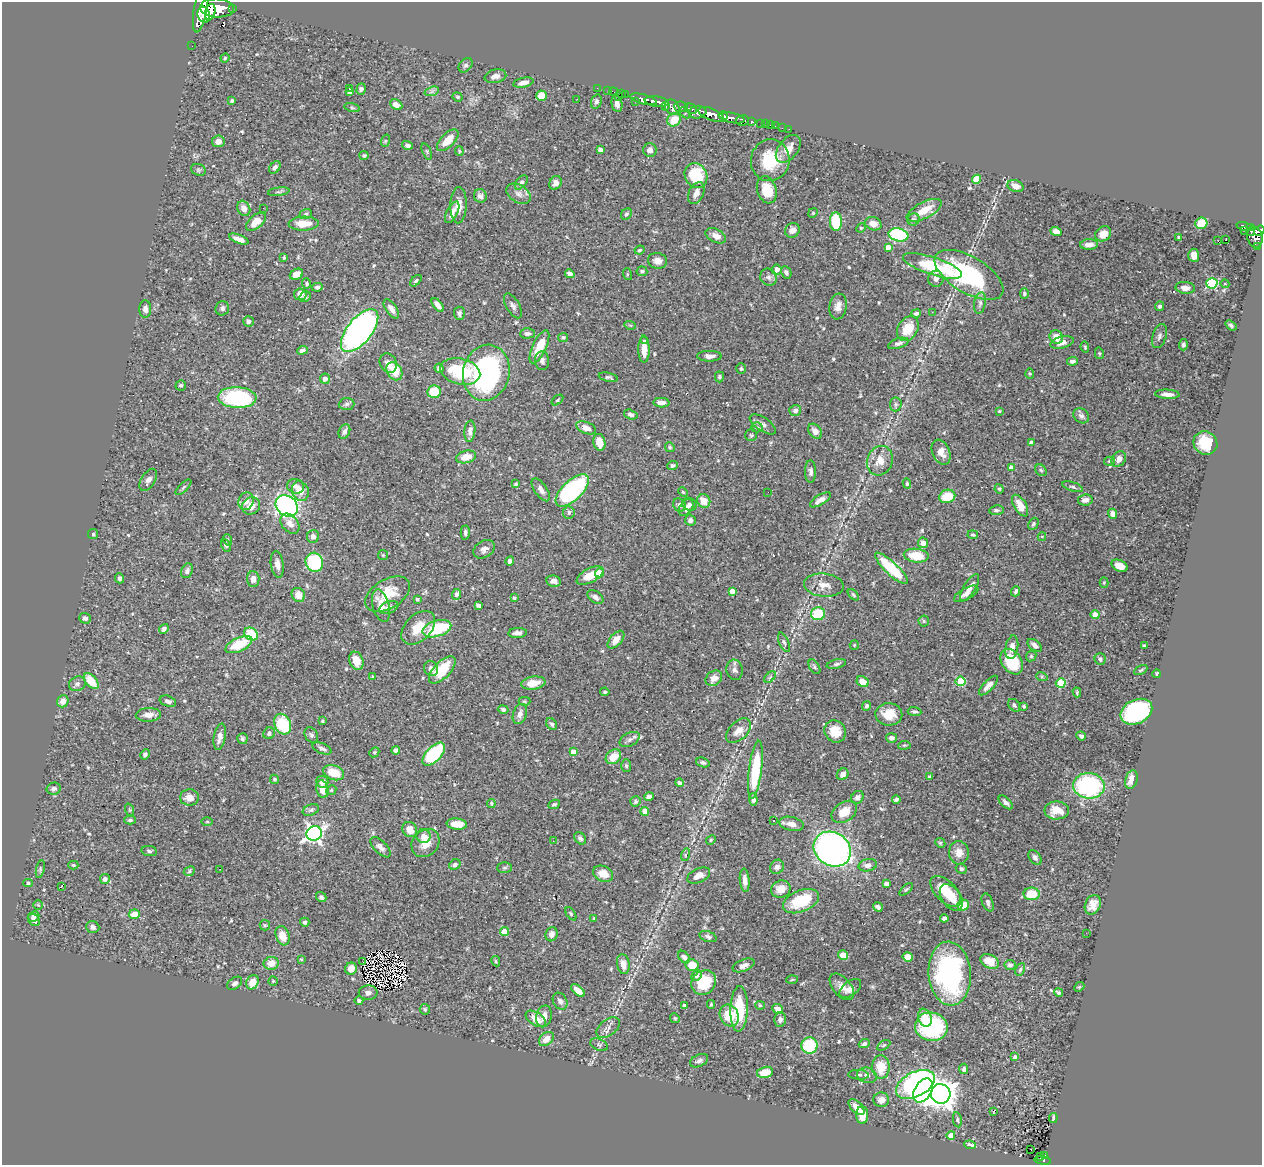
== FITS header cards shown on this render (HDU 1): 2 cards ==
NAXIS1  =                 1260
NAXIS2  =                 1163

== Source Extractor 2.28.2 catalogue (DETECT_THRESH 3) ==
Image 1260 x 1163 px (HDU 1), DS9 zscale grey, 1 PNG px = 1 image px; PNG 1264 x 1167 px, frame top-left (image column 1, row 1163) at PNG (2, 2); each listed source drawn as its Kron ellipse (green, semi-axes under 4 px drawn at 4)
Background 0.666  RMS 0.019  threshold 0.057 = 3 sigma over >= 5 px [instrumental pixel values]
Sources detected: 566; of the 566, the 500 brightest by FLUX_AUTO listed and drawn (66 fainter detections omitted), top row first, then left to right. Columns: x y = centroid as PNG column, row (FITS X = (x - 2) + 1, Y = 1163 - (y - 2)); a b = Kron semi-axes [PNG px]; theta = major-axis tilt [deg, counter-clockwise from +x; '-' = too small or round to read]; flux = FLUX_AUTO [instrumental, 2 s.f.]
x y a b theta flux
217 8 17 9 -4 3400
232 8 3 3 - 69
201 9 24 6 80 3000
210 12 8 5 74 1200
204 15 8 6 -73 940
192 46 2 2 - 8.1
225 58 4 4 - 1.4
466 65 8 6 49 3.2
495 76 11 6 11 5.7
523 83 10 5 12 6.7
349 88 3 3 - 1.5
597 88 2 2 - 11
361 89 6 4 72 2.7
608 90 2 2 - 8.6
432 91 7 4 19 3.4
350 92 4 4 - 3.1
613 92 4 2 - 16
622 93 3 3 - 24
625 94 3 3 - 21
541 96 5 5 - 19
457 97 5 4 - 1.6
618 97 3 2 - 54
577 99 3 2 - 1.4
643 99 14 5 -15 1100
232 101 4 4 - 1.8
596 101 7 5 72 3.6
635 101 2 2 - 10
657 102 12 5 -9 1100
617 104 8 5 -79 7.3
396 105 6 4 -28 8.7
666 106 4 3 - 190
672 107 8 6 -51 550
681 107 7 5 -7 570
352 108 8 3 -13 1.6
691 109 6 5 - 320
698 112 9 6 7 780
685 113 6 3 -43 200
711 114 13 6 -22 1700
723 116 5 3 - 340
732 118 13 5 -10 920
674 120 7 6 - 23
743 121 6 5 - 210
751 121 3 3 - 160
761 123 3 3 - 37
766 124 3 2 - 14
770 125 2 2 - 8.2
775 126 2 2 - 4.1
782 128 2 2 - 6.4
789 129 2 2 - 4
448 140 13 7 44 20
218 141 6 6 - 7.9
385 141 6 4 71 1.6
407 145 5 4 - 3.8
788 149 16 9 52 15
600 150 4 4 - 4
650 150 7 6 - 6.2
427 151 9 3 -69 1.7
459 151 5 4 - 1.5
364 155 4 4 - 2.1
770 160 21 19 78 48
275 167 7 5 54 4.2
198 170 7 5 -21 2.5
696 175 13 11 -61 61
977 179 4 4 - 36
521 182 8 5 50 3.2
555 183 7 6 - 6.7
1016 186 8 5 -19 9.5
767 190 14 9 -72 30
279 192 11 3 8 2.8
696 193 11 7 64 8.1
519 194 13 8 -32 7.7
480 196 7 6 - 4.9
459 205 18 8 88 13
244 208 8 6 -61 9.1
263 208 2 2 - 15
924 210 19 8 27 23
452 212 12 5 63 9.2
813 213 5 4 - 1.6
306 214 6 5 - 2.1
626 214 6 5 - 2.1
913 219 6 6 - 3.6
256 222 12 6 41 20
836 222 9 6 -87 52
1201 223 6 5 - 28
304 224 15 7 2 21
873 224 8 6 -17 10
1245 226 8 3 -12 160
861 228 5 4 - 1.4
1251 228 4 3 - 160
792 230 8 7 - 7.6
1245 231 2 2 - 7
1259 231 6 4 36 330
1056 232 5 4 - 7.7
1251 232 4 3 - 63
1103 234 8 7 - 16
898 235 10 6 -12 130
716 236 11 6 -26 9.4
1255 237 10 7 -74 510
1179 238 4 3 - 2.8
239 239 10 4 -21 9.2
1225 240 2 2 - 160
1218 241 2 2 - 2.6
1089 244 9 5 4 8.9
888 247 4 4 - 12
1257 247 3 2 - 17
640 250 5 3 - 1.8
1194 255 7 5 -85 7.6
284 257 3 3 - 1.7
657 261 9 8 - 8.8
932 266 31 8 -18 78
777 270 5 5 - 6.9
642 271 5 5 - 2.3
786 272 6 5 - 3.8
296 274 7 5 27 10
570 274 5 4 - 5.3
627 274 6 4 -72 1.4
969 275 38 18 -30 140
768 277 9 8 - 4.2
936 279 8 7 - 5.5
416 281 7 4 45 2.1
307 283 5 4 - 2.1
1212 283 5 5 - 110
1225 284 4 4 - 1.9
317 287 6 4 8 2.6
1185 288 9 6 -5 7.7
300 294 6 6 - 11
1024 294 5 4 - 2.4
305 297 6 5 - 3.2
980 303 11 6 79 4.3
438 305 8 4 -52 7.8
513 306 14 6 -59 5.4
838 306 13 8 81 8.5
1159 306 5 4 - 2.8
222 308 7 7 - 3.6
145 309 9 6 -89 5.8
391 309 11 5 -55 6.9
932 312 3 2 - 2.7
459 313 7 5 -87 3.7
916 313 5 4 - 3
248 321 5 5 - 4.2
630 325 6 3 -17 1.6
1231 325 6 4 -39 2.8
908 329 13 10 57 24
360 331 25 12 51 500
527 333 7 5 1 4
1159 336 12 7 72 4.8
563 337 5 4 - 2.3
1056 337 7 6 - 14
644 341 3 3 - 3.3
1062 342 12 6 13 8.8
898 343 10 5 18 4
1183 345 5 4 - 2.9
539 347 18 7 65 30
1085 347 5 3 - 1.7
644 349 13 5 -89 13
302 350 5 4 - 3.7
1099 353 6 4 -78 1.5
709 356 12 5 -1 6.2
542 361 9 7 -85 4.6
1072 361 5 3 - 3.6
388 363 10 8 -60 9.8
439 368 4 4 - 3.9
741 369 5 4 - 2
394 371 9 7 -58 27
460 371 20 13 -14 64
486 373 28 23 78 240
1030 374 5 4 - 1.7
608 377 10 4 -13 2.5
719 377 5 4 - 2.5
325 379 5 5 - 7.7
181 385 5 5 - 2.2
434 392 7 6 - 37
1167 394 12 4 -3 7.6
237 398 19 10 -2 150
557 400 6 4 37 1.9
661 403 8 4 -3 7.1
347 404 8 6 4 3.1
896 404 7 6 - 3
795 411 6 5 - 4.5
999 411 3 3 - 1.4
631 415 7 4 -16 4
1081 416 8 6 -39 4.4
763 424 15 6 -34 6.3
757 427 5 5 - 1.9
586 428 10 6 -22 10
470 431 11 5 84 6.2
815 431 8 6 -52 8
344 432 8 5 65 4.9
751 435 6 6 - 2.1
599 442 8 6 -77 16
1031 443 4 4 - 5
1205 443 12 11 - 38
670 447 5 4 - 1.8
941 452 13 8 -66 12
466 457 10 6 13 18
1119 459 8 6 53 6.9
880 461 15 12 67 16
1109 461 5 4 - 1.7
672 465 5 4 - 2.7
1011 467 4 4 - 6.5
1041 470 6 5 - 2.1
811 471 11 5 -89 4.4
148 480 12 7 59 5.9
516 484 3 3 - 1.7
907 484 5 4 - 1.6
296 486 8 7 - 6.3
183 487 10 3 45 2
1073 487 11 4 -18 2.9
999 489 5 4 - 1.5
541 490 13 6 -55 6.1
572 490 21 10 44 200
300 491 10 8 -68 21
683 492 5 3 - 1.4
768 492 2 2 - 2.9
947 496 8 6 19 35
820 500 12 5 31 6.8
1085 500 7 5 8 6.2
246 501 9 7 73 6.3
704 501 7 6 - 14
689 504 8 6 -23 3.4
679 505 7 6 - 3.9
1020 505 12 6 -59 15
251 506 9 8 - 13
287 506 12 9 -39 320
686 507 9 6 56 5
996 510 7 4 5 2.7
569 512 6 6 - 3.2
1112 514 5 4 - 7.8
690 520 5 5 - 3.6
290 524 11 8 -49 9.3
1033 524 6 4 61 2.5
465 532 7 4 -89 3.2
93 534 5 5 - 1.7
973 535 5 3 - 1.5
313 536 6 6 - 5.6
1042 537 4 4 - 1.6
228 540 6 4 -71 1.5
923 543 5 5 - 6.8
226 545 7 4 -62 1.9
484 549 11 8 31 6.2
383 555 5 5 - 1.6
916 556 12 7 -6 32
510 561 5 4 - 4.7
314 562 9 8 - 82
277 564 13 6 -82 7.6
1119 566 8 5 -24 12
891 568 22 6 -43 62
187 571 8 5 68 3.8
599 573 4 4 - 28
590 575 15 7 28 20
120 578 5 4 - 3.3
253 579 8 6 -88 8.8
554 581 7 5 -10 6.7
1104 583 5 4 - 1.6
824 585 20 11 -5 14
970 588 15 6 58 10
732 591 4 4 - 9.9
1016 591 5 4 - 2.2
388 594 24 14 30 33
456 594 5 4 - 3.5
966 594 13 5 28 6.9
298 595 7 6 - 12
853 595 7 4 -46 2
595 597 9 6 -35 5.2
514 598 3 3 - 2.1
417 599 3 3 - 1.6
478 605 4 3 - 4.4
381 606 17 8 -75 15
389 608 10 6 19 7
818 614 7 6 - 48
1095 615 4 4 - 22
85 618 6 5 - 3.8
924 621 5 5 - 1.8
418 628 20 13 45 25
164 629 5 4 - 3.5
437 629 15 8 17 72
518 633 9 5 4 5.9
251 634 7 6 - 43
616 640 11 5 48 11
784 642 10 4 -66 3.5
239 645 14 7 25 37
854 645 5 4 - 1.4
1035 645 8 5 -37 5.7
1144 646 4 3 - 2.1
1012 647 12 6 80 8.4
1031 656 5 5 - 1.9
1100 659 6 5 - 3.8
356 661 9 7 -68 14
1012 662 14 9 -55 50
836 664 10 4 13 2.7
814 667 8 4 -57 2.3
431 668 8 6 -65 6.8
442 670 17 8 46 48
735 670 10 8 -77 4.9
1141 670 7 4 27 1.8
1157 674 4 2 - 1.4
373 677 4 4 - 1.8
770 677 7 4 45 2
1042 677 6 4 -18 1.8
714 678 9 7 37 10
91 681 9 5 -49 26
863 681 6 5 - 13
961 681 5 5 - 64
533 683 12 6 9 18
1061 683 5 4 - 49
77 684 8 7 - 3.9
988 685 12 5 46 8.5
605 692 5 3 - 1.8
1077 692 5 3 - 1.5
63 701 6 5 - 8.7
168 701 8 5 -20 4.5
524 701 6 4 0 1.8
1014 705 7 5 -50 2.9
867 706 5 4 - 2.5
1024 706 4 3 - 1.7
503 709 5 4 - 2.8
914 712 7 4 -4 3.2
1136 712 17 12 26 190
520 714 10 6 71 7.1
889 714 13 11 -2 24
148 715 13 7 2 9.1
323 721 4 3 - 1.6
283 724 11 8 -63 71
551 724 6 5 - 3.2
738 731 15 9 44 11
835 731 11 10 - 21
269 733 6 5 - 3.3
311 735 8 6 -58 2.9
1081 736 5 4 - 3.3
220 737 13 6 80 7.6
891 738 5 4 - 5.1
242 739 5 5 - 3.1
630 739 11 6 28 4.8
904 745 6 4 6 1.7
322 749 10 5 -21 3.9
396 750 4 4 - 5.7
374 752 5 4 - 1.7
573 752 4 4 - 17
145 754 5 4 - 3.4
434 754 14 7 46 110
613 757 8 6 39 20
703 762 7 4 -19 3.2
626 766 6 5 - 2.6
755 770 29 6 83 70
334 773 11 7 -20 23
843 774 6 5 - 7
929 776 4 3 - 2.2
274 779 5 4 - 2.1
1131 780 9 6 72 11
322 782 6 6 - 5.7
679 783 4 4 - 3.7
1089 786 16 13 -3 150
54 789 7 6 - 3.9
322 789 9 6 -77 17
331 790 5 4 - 1.8
189 797 9 8 - 11
649 797 5 4 - 5.1
857 797 7 5 53 5.1
753 799 6 4 -86 3.6
896 799 4 3 - 2.9
635 802 5 5 - 2.4
1006 802 8 5 -43 4.5
491 803 4 3 - 1.4
554 804 6 4 23 2.6
130 810 6 4 -71 1.4
311 810 8 5 20 2.9
1057 810 12 9 1 20
645 811 4 4 - 11
844 812 14 9 34 21
130 820 6 4 0 2.2
773 820 3 2 - 1.8
207 822 6 4 0 1.5
457 824 10 5 -5 24
791 824 12 7 -11 10
410 829 8 7 - 12
314 834 8 7 - 430
424 836 7 7 - 11
580 838 7 5 -47 3.8
711 840 5 4 - 1.4
553 841 2 2 - 1.9
425 843 15 12 47 18
940 843 5 4 - 1.7
380 847 13 6 -46 5.8
832 849 19 16 -34 530
149 851 8 5 -9 2.7
959 853 12 10 -88 12
685 855 6 4 73 2.1
1035 858 8 5 -54 3.7
73 865 5 4 - 1.7
455 865 6 5 - 3.9
868 865 9 6 12 6
777 867 7 6 - 5.4
505 868 7 5 2 2.2
40 869 9 3 78 2
220 869 2 2 - 2.9
961 869 5 5 - 2.6
189 871 6 4 26 1.9
603 874 10 7 -21 14
699 875 12 7 24 9.1
105 879 5 5 - 4.7
745 880 11 5 -85 6.2
28 883 4 4 - 2
886 884 4 4 - 7.7
61 887 4 3 - 16
781 889 10 8 20 15
906 889 8 4 41 2
946 891 19 10 -46 32
1032 894 8 6 0 31
321 897 5 5 - 3.6
951 897 15 9 -53 18
801 901 19 10 22 58
988 902 9 5 -70 4
38 905 5 4 - 1.5
963 905 6 5 - 17
1093 905 10 7 66 11
878 907 5 4 - 3.7
134 914 5 5 - 16
571 914 7 4 -55 1.7
34 916 6 5 - 4.8
594 918 3 3 - 1.5
944 918 4 3 - 3.8
34 920 7 5 -47 5.9
305 922 5 4 - 2.7
265 925 5 5 - 1.9
93 927 7 6 - 4.9
504 932 4 4 - 27
1086 933 2 2 - 2.6
551 934 7 6 - 6.4
283 936 10 6 -70 16
708 936 9 5 -20 3.7
843 955 5 4 - 17
684 957 7 5 -51 4.1
908 957 5 4 - 16
301 959 3 3 - 1.4
496 961 5 4 - 1.4
990 961 10 6 -28 21
363 962 2 2 - 1.6
271 963 7 6 - 14
623 964 10 6 -81 8.6
692 965 6 6 - 20
744 965 11 6 23 6.6
1010 965 5 5 - 3.5
351 969 6 6 - 12
1020 969 7 4 63 2.4
950 974 32 21 -86 180
696 976 6 4 45 2.8
792 979 6 4 3 1.6
273 981 4 4 - 1.4
252 982 7 6 - 16
235 983 8 5 37 3.8
704 983 13 11 43 42
842 987 15 9 -50 11
1079 987 6 4 43 1.4
850 988 12 7 37 8.6
578 991 8 4 -41 12
1058 992 5 3 - 2.5
368 993 9 7 2 4.7
359 1001 4 4 - 2.8
560 1001 9 7 -61 5.3
711 1004 4 3 - 1.6
760 1005 5 4 - 1.8
684 1006 4 4 - 4.7
425 1009 5 5 - 1.7
739 1009 23 8 88 55
778 1009 5 5 - 7.9
729 1015 11 9 -63 29
544 1016 11 7 77 8.3
675 1018 5 4 - 1.7
925 1018 9 6 -70 11
536 1019 11 6 -34 14
780 1019 7 6 - 5.4
931 1027 16 14 -11 130
608 1028 13 8 38 6.3
546 1039 8 6 41 10
864 1044 5 4 - 3.6
599 1045 9 5 -24 3.3
884 1045 7 4 31 2
809 1046 8 8 - 50
1015 1057 4 4 - 4.9
699 1061 9 6 26 4.3
881 1067 12 8 -88 22
964 1069 5 4 - 3.4
765 1072 8 5 13 21
859 1075 10 5 -3 3
867 1075 10 7 -16 5.1
915 1084 21 12 27 310
923 1091 13 8 58 180
941 1094 10 9 - 1700
881 1100 8 7 - 9
857 1107 10 5 -46 13
994 1111 3 2 - 4.6
862 1115 9 6 -90 18
1053 1118 5 3 - 2.6
957 1120 8 4 -81 2.2
951 1135 4 4 - 15
970 1145 6 3 -9 8.7
1031 1149 3 2 - 2.4
1045 1155 3 2 - 17
1041 1157 3 2 - 22
1043 1160 8 4 -10 110
At the frame edge (FLAGS 8, measured only in part): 1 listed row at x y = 1259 231
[66 fainter detections neither listed nor drawn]